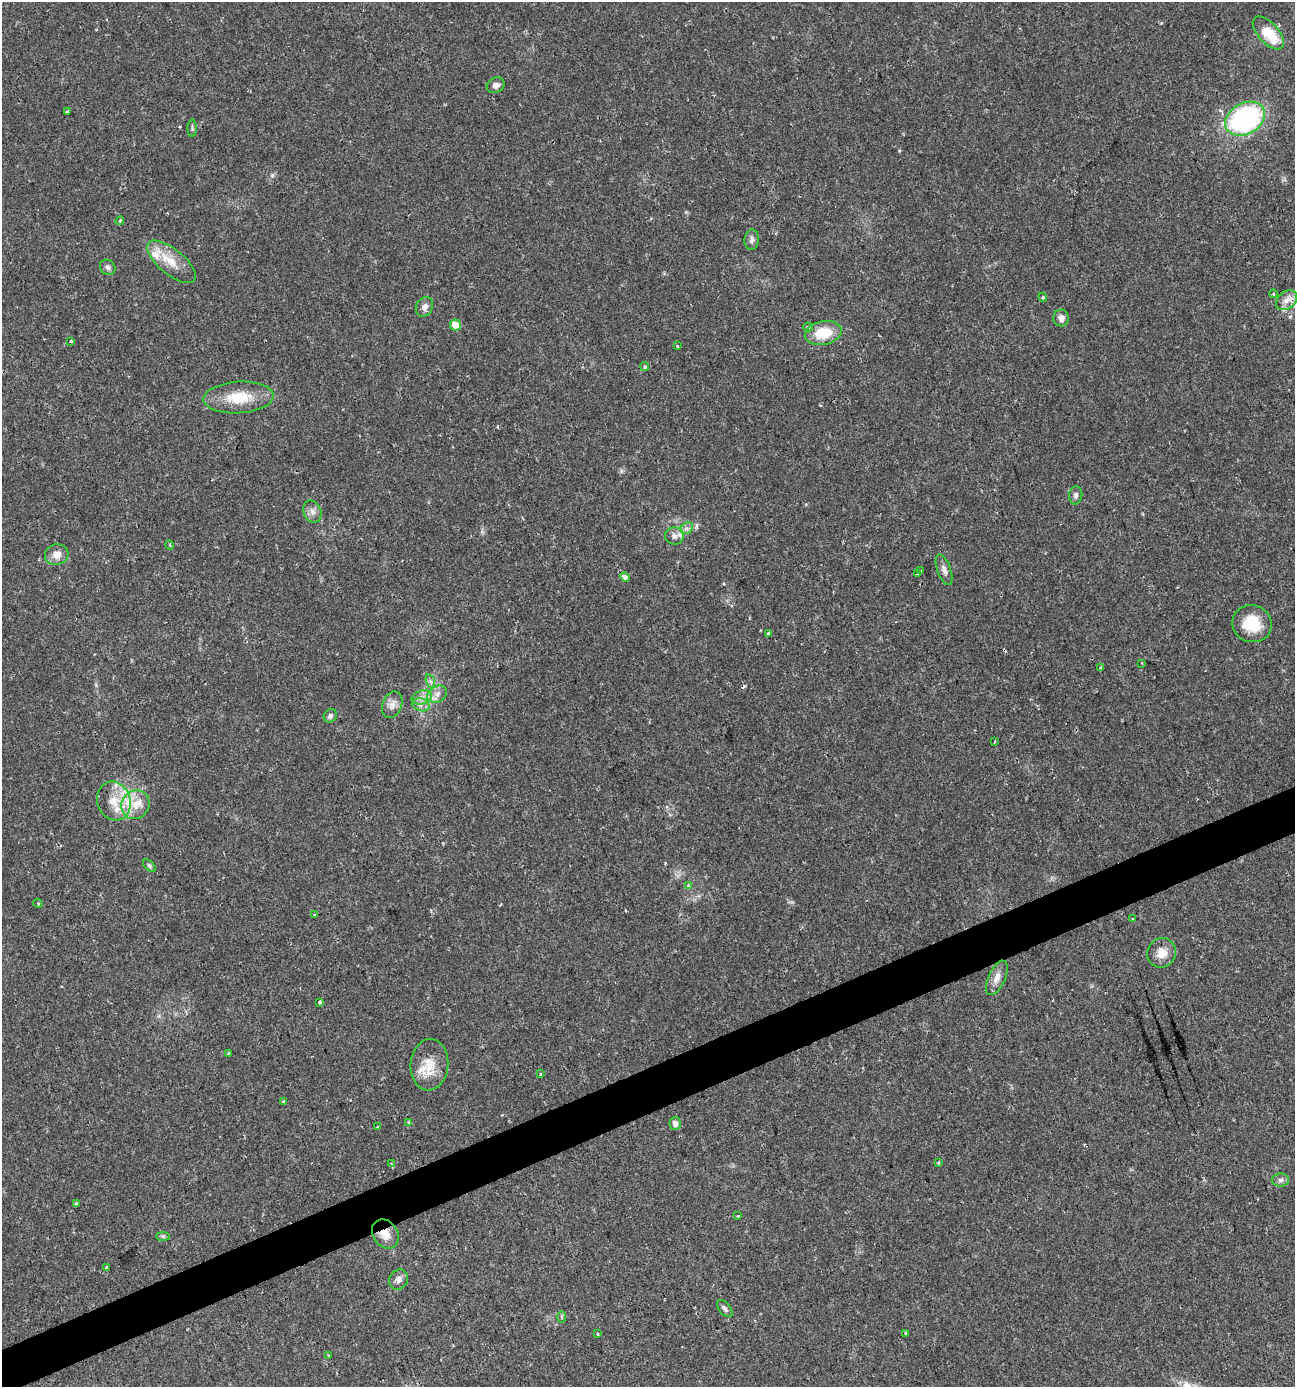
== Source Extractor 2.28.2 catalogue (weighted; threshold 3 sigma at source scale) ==
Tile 7 of 4 x 4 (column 3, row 2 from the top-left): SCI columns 2725-4017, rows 2769-4153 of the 5391 x 5539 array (HDU 1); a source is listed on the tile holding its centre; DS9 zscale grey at full resolution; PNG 1297 x 1389 px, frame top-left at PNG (2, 2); each listed source drawn as its Kron ellipse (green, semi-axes under 4 px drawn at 4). Shown black and unused: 3% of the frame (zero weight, under 2 of 3 exposures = <1% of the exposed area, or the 3 px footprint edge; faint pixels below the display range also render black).
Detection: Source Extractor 2.28.2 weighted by HDU 2 'WHT'; one run over the whole footprint, this tile lists its part. Background 0.0335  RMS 0.0032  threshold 0.0146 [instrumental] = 3 sigma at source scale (4.5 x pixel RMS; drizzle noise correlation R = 1.50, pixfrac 1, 0.0396/0.0396 arcsec/px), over >= 5 px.
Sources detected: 78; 3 cosmic-ray / hot-pixel residue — neither listed nor drawn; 2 inside a brighter listed object's ellipse — not listed separately; the other 73 listed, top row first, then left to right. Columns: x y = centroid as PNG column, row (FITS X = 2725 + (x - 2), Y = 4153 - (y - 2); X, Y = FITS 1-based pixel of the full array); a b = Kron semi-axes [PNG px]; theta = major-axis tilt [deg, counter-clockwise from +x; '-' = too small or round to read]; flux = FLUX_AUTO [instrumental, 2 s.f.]
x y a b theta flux
1268 33 20 10 -47 10
496 85 9 7 26 1.7
67 111 4 3 - 0.53
1245 119 21 15 30 56
192 128 8 4 89 0.52
120 221 4 3 - 0.51
752 240 10 7 84 1.2
172 262 30 12 -40 6.5
108 267 8 7 - 0.98
1273 294 4 4 - 0.48
1043 297 4 4 - 0.41
1287 300 12 8 40 2.6
424 307 10 8 59 1.7
1061 318 8 8 - 1.9
455 325 5 5 - 4.6
808 327 5 4 - 0.86
823 333 19 12 11 9.6
71 341 3 3 - 0.69
677 346 3 3 - 0.33
645 367 4 4 - 0.6
238 397 35 16 3 11
1076 495 9 6 84 0.98
312 512 11 8 -66 1.8
687 528 6 5 - 0.95
674 536 9 8 - 1.7
170 545 5 3 - 0.27
57 555 12 10 15 2.9
921 570 3 3 - 0.43
944 570 16 6 -70 1.7
918 574 3 2 - 0.61
625 577 5 3 - 4.4
1252 624 20 18 -16 9.4
768 634 4 3 - 0.69
1142 663 4 3 - 0.36
1101 668 4 3 - 1.7
430 681 7 4 -71 0.71
437 694 10 7 33 2
422 697 10 6 18 2
392 705 14 9 67 2.3
421 705 9 6 -19 1.5
330 716 7 6 - 1
994 741 3 2 - 0.44
114 801 20 16 -69 7.4
135 805 15 13 51 5.8
149 866 7 4 -45 0.57
688 886 4 3 - 2
38 903 5 3 - 0.29
315 915 4 3 - 0.34
1133 919 3 3 - 0.29
1162 953 15 14 - 4
997 978 18 8 66 2.6
319 1002 3 3 - 13
229 1053 3 3 - 0.67
429 1065 26 19 85 7.6
540 1074 3 3 - 0.38
283 1101 3 3 - 0.92
409 1122 3 3 - 0.51
675 1124 6 5 - 1.5
378 1127 3 3 - 1
391 1163 4 3 - 0.46
938 1163 4 3 - 0.34
1281 1180 8 6 1 1.1
77 1203 3 3 - 2.5
738 1216 3 3 - 0.94
385 1234 15 12 -55 4
163 1236 7 4 -1 0.54
106 1268 4 3 - 0.41
399 1279 10 9 - 1.6
725 1309 10 5 -49 1
562 1317 6 4 -89 0.53
598 1334 3 3 - 1
906 1334 3 3 - 0.37
328 1356 3 3 - 0.61
Overlapping masked pixels (flux is a lower limit): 1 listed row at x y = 385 1234